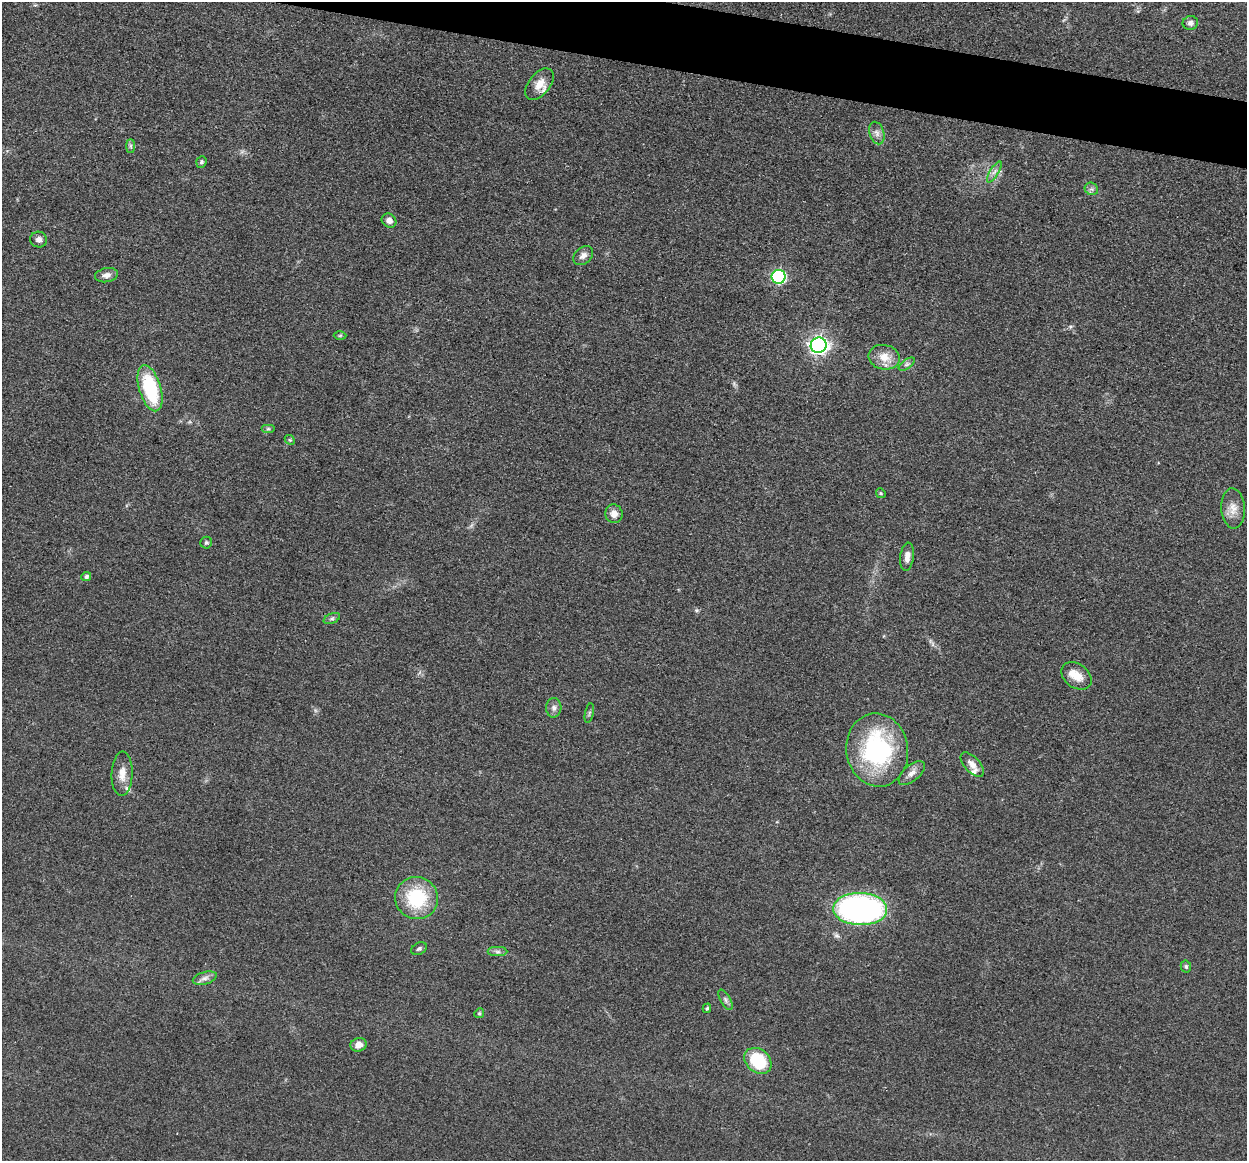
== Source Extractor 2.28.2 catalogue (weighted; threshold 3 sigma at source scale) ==
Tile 11 of 4 x 4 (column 3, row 3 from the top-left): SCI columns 2498-3742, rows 1288-2446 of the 4993 x 5012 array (HDU 1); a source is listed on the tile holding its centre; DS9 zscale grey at full resolution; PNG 1249 x 1163 px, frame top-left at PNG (2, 2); each listed source drawn as its Kron ellipse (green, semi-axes under 4 px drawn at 4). Shown black and unused: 4% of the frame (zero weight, under 3 of 4 exposures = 1% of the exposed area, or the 3 px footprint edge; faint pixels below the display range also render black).
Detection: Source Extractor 2.28.2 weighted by HDU 2 'WHT'; one run over the whole footprint, this tile lists its part. Background 0.103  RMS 0.0077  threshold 0.0345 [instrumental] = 3 sigma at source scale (4.5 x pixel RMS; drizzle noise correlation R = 1.50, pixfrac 1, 0.05/0.05 arcsec/px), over >= 5 px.
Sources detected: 47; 3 inside a brighter listed object's ellipse — not listed separately; the other 44 listed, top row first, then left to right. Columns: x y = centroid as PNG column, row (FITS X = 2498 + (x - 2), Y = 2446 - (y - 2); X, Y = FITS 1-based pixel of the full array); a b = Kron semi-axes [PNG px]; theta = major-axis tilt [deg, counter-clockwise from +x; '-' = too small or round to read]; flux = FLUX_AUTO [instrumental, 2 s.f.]
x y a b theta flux
1190 23 7 7 - 2.9
540 84 18 10 51 10
877 133 11 7 -73 3.6
130 146 7 4 -90 1.5
201 162 6 5 - 1.5
994 172 12 3 58 2.2
1091 189 7 6 - 2.1
389 221 8 6 -39 4.4
39 239 8 8 - 3.3
583 256 11 8 41 3.8
106 275 11 7 11 3.8
779 277 7 7 - 110
340 335 6 4 1 0.95
819 345 8 7 - 330
884 357 16 12 -11 11
907 364 9 4 35 2
150 388 24 11 -73 52
268 429 7 4 0 1.4
290 440 5 4 - 1.1
881 493 5 4 - 1
1233 508 20 11 -87 8.5
614 514 9 8 - 6
206 543 6 6 - 1.5
907 557 14 6 84 5.3
86 577 5 4 - 2.1
332 618 9 5 23 1.8
1076 676 16 12 -36 9.9
554 708 10 7 87 3.3
589 713 10 3 79 1.2
877 750 37 31 -81 100
972 764 15 7 -48 5.6
912 773 16 8 41 5.2
122 774 22 10 87 8.9
417 898 21 21 - 46
860 909 27 16 -2 220
419 949 8 6 28 1.9
497 952 10 4 0 2.5
1186 966 6 5 - 1.5
205 978 12 6 16 3.6
725 1000 11 5 -61 2.3
707 1008 5 4 - 1.2
479 1013 5 4 - 1
359 1045 8 6 16 6
758 1061 15 11 -40 39